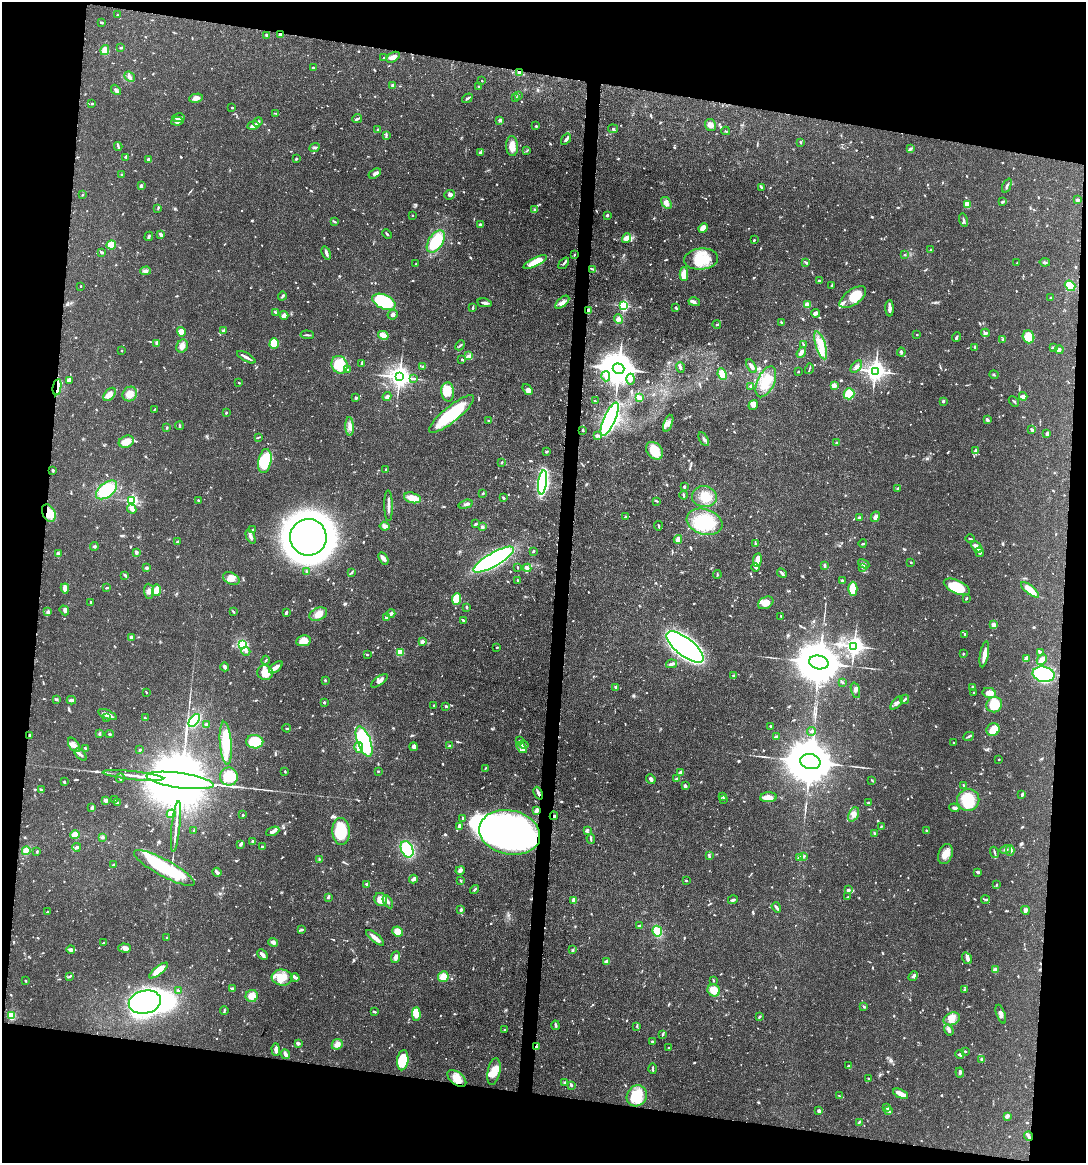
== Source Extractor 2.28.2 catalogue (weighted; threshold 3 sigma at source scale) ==
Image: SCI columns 118-4452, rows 4-4645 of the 4682 x 4647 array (HDU 1 of 3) = the unmasked area's bounding box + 8 px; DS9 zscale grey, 4 x 4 block average (1 PNG px = mean of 4 x 4 image px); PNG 1088 x 1165 px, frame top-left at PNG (2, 2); each listed source drawn as its Kron ellipse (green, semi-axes under 4 px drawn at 4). Shown black and unused: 19% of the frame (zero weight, under 3 of 4 exposures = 1% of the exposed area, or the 3 px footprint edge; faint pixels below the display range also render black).
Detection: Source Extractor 2.28.2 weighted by HDU 2 'WHT'. Background 0.0563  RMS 0.0033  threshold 0.0148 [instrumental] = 3 sigma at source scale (4.5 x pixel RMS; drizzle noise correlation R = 1.50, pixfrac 1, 0.05/0.05 arcsec/px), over >= 5 px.
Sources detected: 1119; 3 too faint to see at this stretch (4 x 4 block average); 12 inside a brighter object's white glare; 6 cosmic-ray / hot-pixel residue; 2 long thin detections or spike segments (spike, bleed or trail) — neither listed nor drawn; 24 coinciding with a brighter row at this scale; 57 inside a brighter listed object's ellipse — not listed separately; of the other 1015, all 500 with FLUX_AUTO >= 1.58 (the completeness limit of this list) listed and drawn (515 fainter detections not listed), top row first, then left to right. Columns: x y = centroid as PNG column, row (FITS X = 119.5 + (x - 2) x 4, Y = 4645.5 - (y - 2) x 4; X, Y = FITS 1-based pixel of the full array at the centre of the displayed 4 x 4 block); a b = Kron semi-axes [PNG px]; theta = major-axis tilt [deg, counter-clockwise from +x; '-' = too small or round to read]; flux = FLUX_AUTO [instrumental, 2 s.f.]
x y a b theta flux
117 15 2 2 - 1.9
101 22 2 2 - 3.1
266 35 3 2 - 3.6
280 35 3 2 - 12
121 48 3 2 - 2.3
105 50 5 3 - 5.7
393 57 7 4 31 12
384 58 2 2 - 1.7
313 67 2 2 - 2.6
520 73 4 3 - 4.5
129 77 6 3 -41 4.9
482 81 2 2 - 1.7
393 86 3 2 - 6.6
478 86 2 2 - 1.7
116 90 6 2 -50 4.2
518 95 2 2 - 1.7
196 98 7 3 12 12
467 98 6 2 37 3.6
516 98 3 2 - 3
92 104 2 2 - 2.1
232 107 2 2 - 1.6
276 113 4 2 - 1.7
178 118 6 2 9 6.2
357 118 5 2 - 2.9
500 120 4 3 - 4.3
177 121 6 3 8 5.9
258 122 5 3 - 5.6
253 125 6 3 11 10
711 125 6 5 - 12
536 126 2 2 - 2.5
613 129 5 3 - 2.6
377 130 3 2 - 1.7
726 131 4 2 - 1.9
386 136 3 2 - 2.3
566 139 6 3 54 4.3
800 142 3 2 - 2.3
118 146 4 2 - 3.1
512 146 10 6 -86 20
314 148 5 2 - 3.3
910 149 4 2 - 2.3
527 151 3 2 - 2
480 152 3 2 - 2.5
126 157 3 2 - 1.8
296 159 2 2 - 2.9
149 160 4 3 - 6.5
375 174 7 3 32 6.8
122 175 3 2 - 2.6
1007 185 7 3 66 3.9
141 186 3 2 - 5
761 187 4 2 - 2.8
82 195 2 2 - 1.8
449 195 5 4 - 6.7
1078 200 4 2 - 3.4
1002 202 3 2 - 4
666 203 6 4 -57 8.5
967 205 3 2 - 29
158 209 3 2 - 1.8
535 210 3 3 - 2.7
412 215 2 2 - 3.2
607 215 2 2 - 3.6
964 220 7 2 -76 3.6
335 222 3 2 - 2.4
480 225 3 2 - 6.3
703 228 5 4 - 16
161 234 4 2 - 6
387 234 5 2 - 2.7
149 236 5 2 - 2.9
627 238 5 3 - 19
754 240 3 2 - 1.8
436 242 12 7 58 92
111 245 4 4 - 30
930 250 3 2 - 1.7
102 252 3 2 - 2.6
326 253 7 3 -70 5.4
574 255 2 2 - 1.7
905 255 3 2 - 1.7
701 259 17 10 6 56
535 262 13 4 25 37
805 262 4 2 - 2.1
1045 262 5 2 - 3.4
564 263 6 2 49 4
1017 263 2 2 - 1.8
416 264 2 2 - 1.7
592 269 3 2 - 2
146 271 5 4 - 5
684 274 7 4 89 36
819 280 2 2 - 3.2
832 285 3 2 - 2
81 286 2 2 - 1.8
1070 286 5 4 - 67
282 296 4 2 - 3.1
853 297 15 7 35 49
1051 298 3 2 - 4.6
384 302 12 7 -25 140
562 302 8 4 41 11
694 302 6 3 -15 5.8
484 303 7 2 -10 6.4
807 305 3 3 - 17
624 306 2 2 - 310
676 307 3 2 - 3.3
473 308 4 2 - 2.2
890 308 8 2 -89 11
589 310 2 2 - 18
275 312 4 2 - 2.3
815 313 4 2 - 6.7
284 315 4 3 - 8.5
393 315 5 4 - 5.5
618 319 5 3 - 6.5
781 323 3 2 - 2.3
717 324 4 2 - 1.9
224 331 2 2 - 18
181 332 5 4 - 22
985 333 4 3 - 4
307 335 6 2 -5 3.1
383 335 5 3 - 20
917 335 2 2 - 2.3
957 337 5 2 - 2.8
1029 337 6 5 - 39
1003 340 3 2 - 3.6
157 343 3 2 - 9.2
274 344 5 4 - 48
803 344 4 2 - 1.7
460 345 5 2 - 2.3
821 345 15 5 -73 26
182 346 7 5 63 9.8
975 347 4 2 - 1.8
1053 347 3 2 - 1.6
1059 350 4 3 - 4.4
122 351 2 2 - 1.8
901 352 4 2 - 2.4
801 353 6 3 57 7
469 355 3 2 - 2.5
246 357 10 2 -29 7.1
462 359 4 2 - 1.7
362 363 3 2 - 2.8
340 365 9 8 - 58
751 366 7 3 -58 6.9
423 367 2 2 - 4.5
680 367 5 2 - 4.2
856 367 7 4 50 8
347 369 3 2 - 3.6
619 369 6 5 - 5400
809 369 5 2 - 2.3
875 371 3 3 - 1400
798 372 2 2 - 1.7
722 374 6 4 -64 20
994 375 4 2 - 2.2
606 376 5 3 - 6
399 377 4 3 - 1900
414 378 3 2 - 2.3
631 379 5 4 - 6.6
69 380 3 3 - 13
766 382 16 8 66 40
239 383 2 2 - 2.9
834 385 2 2 - 37
751 386 2 2 - 9.8
57 387 8 2 80 7.8
527 390 6 3 -54 5.5
448 392 9 6 -86 24
110 394 8 5 49 12
130 394 8 7 - 17
849 394 5 5 - 41
1023 396 4 2 - 11
387 397 4 3 - 6.1
356 398 4 2 - 3.3
639 398 3 2 - 13
595 401 2 2 - 1.9
943 401 2 2 - 3.6
1014 401 6 2 -44 2.2
753 405 5 3 - 5.7
155 409 4 2 - 2.1
226 413 2 2 - 2
451 414 28 8 39 130
610 419 18 5 66 740
489 420 3 2 - 2
987 420 3 2 - 7
668 423 9 4 69 11
179 426 4 2 - 2.6
350 427 9 4 -87 11
167 428 2 2 - 1.6
583 430 3 2 - 2.1
1032 430 3 2 - 4.6
1047 434 4 2 - 4.4
597 436 3 2 - 6.2
258 437 4 2 - 2.3
704 439 7 2 -60 5.7
126 442 8 5 20 22
836 443 2 2 - 3.4
547 451 4 2 - 2.2
654 451 10 7 -47 45
976 451 4 3 - 6.2
265 461 12 6 79 89
502 462 3 2 - 2
386 469 2 2 - 2.4
53 470 3 2 - 3.1
542 482 12 4 82 350
684 487 3 2 - 2.7
898 488 3 2 - 2.9
107 490 12 7 38 76
482 493 2 2 - 2.4
683 495 4 2 - 3.2
704 497 12 10 -7 31
412 498 8 5 -17 25
504 498 2 2 - 4.7
198 500 2 2 - 1.6
132 501 2 2 - 300
657 501 3 2 - 2.4
466 504 7 3 16 4.8
389 506 15 2 -89 11
132 509 5 4 - 6.9
49 513 9 6 -66 35
625 517 3 2 - 2.4
875 517 5 4 - 6.9
859 518 4 3 - 2.6
705 522 18 12 -18 88
475 524 3 2 - 2
385 526 5 4 - 7.2
658 526 4 2 - 1.9
482 527 4 3 - 3.6
253 530 3 2 - 1.8
251 536 7 3 -65 6.7
308 537 18 18 - 2000
678 539 4 3 - 13
970 539 4 2 - 2.7
177 542 3 2 - 2.7
755 543 3 2 - 1.8
863 544 4 2 - 2.5
94 547 4 3 - 3
977 547 7 3 -45 17
533 551 2 2 - 2.2
136 552 3 2 - 6.8
980 552 5 3 - 5.4
58 554 2 2 - 11
383 558 7 3 -60 11
493 560 23 6 30 380
757 560 7 3 82 22
911 562 2 2 - 1.8
864 564 6 3 -30 4.7
825 565 3 2 - 4.1
518 567 2 2 - 1.6
756 567 4 3 - 4.2
146 568 3 3 - 2.7
527 568 4 3 - 5.9
863 568 3 2 - 1.9
307 572 2 2 - 3.7
351 573 3 2 - 1.8
782 573 5 2 - 5.6
125 575 4 3 - 3.1
717 575 4 2 - 2.1
231 579 9 5 -26 17
518 581 3 2 - 2.4
842 581 2 2 - 4
957 587 14 6 -24 76
65 588 5 3 - 13
107 588 3 2 - 2.6
853 589 7 5 -90 39
156 590 6 4 84 24
1030 590 11 3 -40 40
149 591 7 5 -85 10
966 598 3 2 - 2.7
456 599 6 4 85 35
90 602 2 2 - 1.9
766 603 8 5 30 21
467 607 2 2 - 3.4
64 610 5 3 - 4.4
48 612 2 2 - 11
234 612 3 2 - 2.1
286 613 3 2 - 6.1
391 613 4 2 - 5.4
318 614 9 6 24 15
781 617 3 2 - 1.8
386 618 3 2 - 6.9
463 620 4 2 - 3.7
994 625 2 2 - 27
965 634 4 2 - 2.5
131 637 2 2 - 17
303 641 7 5 9 26
422 641 2 2 - 20
243 645 4 4 - 69
854 646 4 3 - 920
497 647 2 2 - 1.9
685 647 22 9 -38 1100
246 651 4 2 - 3.7
400 652 3 2 - 38
1040 652 4 2 - 3.2
963 653 3 2 - 1.8
984 654 13 3 80 16
367 655 2 2 - 1.8
1026 658 3 2 - 15
266 660 4 2 - 1.9
1042 660 6 4 44 10
819 662 10 7 -11 11000
671 664 6 3 12 4.5
225 667 4 3 - 5.5
276 667 8 3 39 13
265 673 8 7 - 31
1044 674 11 7 -12 180
734 676 3 2 - 3.6
325 680 2 2 - 2.3
379 681 10 3 35 7.7
842 682 3 2 - 1.9
973 687 2 2 - 4.3
616 688 3 2 - 3.1
855 690 8 3 -73 5.5
146 692 3 2 - 1.7
974 693 3 2 - 2
989 693 7 5 -13 21
56 699 3 2 - 1.7
905 699 5 2 - 3
71 700 4 3 - 4.6
324 702 2 2 - 4.9
897 703 8 2 47 6.7
994 704 8 7 - 50
434 706 2 2 - 2.1
446 706 3 2 - 3.2
108 715 10 3 -22 15
106 718 4 2 - 1.7
145 718 3 2 - 1.7
194 720 7 4 52 82
206 724 2 2 - 6.1
771 726 3 2 - 2.1
287 728 4 2 - 1.9
993 730 7 6 - 24
811 731 4 2 - 2.4
100 733 3 2 - 1.8
110 734 4 2 - 2.7
30 735 3 2 - 2.9
968 736 5 2 - 3.2
776 737 4 3 - 6.8
519 741 3 2 - 3
255 742 8 6 -2 110
364 742 16 6 -69 250
953 742 2 2 - 1.8
226 743 21 6 -85 83
74 745 8 4 -57 11
524 745 5 2 - 4.5
449 746 3 2 - 3.6
414 747 4 3 - 5.7
522 747 6 3 -52 6.8
85 748 2 2 - 2.8
359 748 5 3 - 6.2
140 750 3 2 - 3.1
81 755 7 2 -43 4.7
999 759 2 2 - 1.8
810 762 10 7 -12 12000
485 768 3 2 - 1.9
285 771 2 2 - 2.1
378 771 2 2 - 2
681 772 4 2 - 9.8
133 775 30 2 -6 21
229 777 9 9 - 49
120 778 5 2 - 3.5
651 779 5 3 - 4.3
677 779 4 2 - 5.1
180 780 34 7 -8 49000
872 780 4 2 - 1.6
64 782 4 2 - 2.3
964 785 2 2 - 2.5
685 786 3 2 - 4.8
41 789 3 2 - 2.2
538 793 6 2 -66 6.5
1022 794 4 3 - 2.9
723 796 3 2 - 2.8
768 797 8 5 3 19
106 800 2 2 - 16
114 800 3 2 - 1.8
723 800 3 2 - 2.2
968 800 11 11 - 74
118 803 2 2 - 5
868 803 3 2 - 3.3
92 807 3 2 - 2.7
954 808 5 3 - 5.1
537 810 3 2 - 11
171 814 5 4 - 11
854 814 7 5 64 11
243 815 2 2 - 3.3
554 816 4 2 - 3.3
462 818 3 2 - 2.3
176 826 25 2 84 15
459 826 3 2 - 6
881 827 3 2 - 2.4
587 830 4 2 - 2.8
927 830 3 2 - 1.6
194 831 3 2 - 2.4
273 831 7 3 21 6.3
341 831 13 8 -88 92
510 832 31 22 -12 750
874 833 3 2 - 2
75 835 4 4 - 20
102 837 3 3 - 2.8
591 839 5 2 - 2.7
252 841 3 2 - 3.1
240 845 3 3 - 2.5
77 847 4 2 - 5.6
262 847 3 2 - 3.5
407 849 8 6 -65 110
1005 850 5 3 - 4
1010 850 5 2 - 2.7
26 851 4 3 - 22
37 851 3 2 - 2.4
995 852 5 2 - 3.1
945 854 10 7 70 20
709 856 4 2 - 3.5
804 856 3 2 - 1.9
800 858 2 2 - 21
319 859 3 2 - 1.8
113 865 3 2 - 3
164 868 34 8 -28 160
460 870 5 3 - 8.6
217 872 5 2 - 8.1
978 872 3 2 - 4.2
413 879 4 3 - 6.5
461 880 3 2 - 1.7
686 880 2 2 - 2.2
367 884 4 2 - 3.1
996 885 2 2 - 2.2
475 890 5 2 - 2.7
848 890 3 3 - 5.5
328 897 4 2 - 3
848 897 3 2 - 1.9
380 899 6 6 - 20
574 900 4 2 - 14
733 900 5 2 - 4.5
985 900 4 2 - 2.8
388 902 7 3 -60 6
776 907 5 2 - 6.9
461 910 3 2 - 4.6
1025 910 4 4 - 5.2
47 912 3 2 - 2.4
639 925 3 2 - 1.6
302 930 3 2 - 2.2
397 931 5 5 - 21
657 931 5 4 - 31
167 937 2 2 - 2
375 938 11 2 -40 18
273 942 5 3 - 8
103 943 3 2 - 2
125 948 6 4 -2 9.8
71 949 4 3 - 7.4
573 950 3 2 - 2.4
262 955 6 2 -43 9
395 957 6 4 68 8.4
967 958 6 4 -57 7
607 962 4 3 - 12
159 970 11 4 38 38
995 970 4 3 - 11
70 976 4 2 - 2.4
913 976 5 3 - 4.3
443 977 5 5 - 22
282 978 10 8 -6 29
295 978 4 2 - 5.4
25 981 3 2 - 2
713 981 3 2 - 2.4
232 988 4 2 - 4.1
714 990 6 6 - 33
964 990 2 2 - 2
178 991 3 2 - 2.6
252 996 6 6 - 20
145 1002 16 11 12 500
864 1007 4 2 - 1.9
224 1010 4 2 - 2.1
374 1012 3 2 - 3.3
416 1014 6 4 -88 26
1001 1014 10 3 -70 8
11 1016 2 2 - 71
759 1017 3 2 - 1.8
952 1019 8 6 24 18
556 1025 5 2 - 4.9
637 1026 3 2 - 2.2
504 1030 3 2 - 2
949 1030 6 3 -57 7
663 1034 3 2 - 2.2
652 1042 2 2 - 5.6
298 1043 4 3 - 3.2
337 1044 6 5 - 11
537 1047 4 3 - 6.8
669 1048 2 2 - 1.6
276 1050 6 2 -89 9.5
965 1051 3 2 - 1.8
285 1054 5 3 - 7.1
960 1054 4 3 - 3.6
981 1059 3 2 - 1.8
403 1060 10 5 83 71
848 1066 3 2 - 1.9
653 1069 5 2 - 4
494 1071 13 6 78 27
960 1072 5 2 - 4.1
457 1078 11 6 -39 27
869 1078 3 2 - 1.8
565 1082 4 3 - 2.7
571 1085 2 2 - 3.9
901 1094 8 3 -26 24
637 1096 11 9 55 61
840 1096 3 2 - 1.7
887 1107 3 2 - 2
888 1110 3 2 - 1.6
819 1111 3 2 - 5.8
1007 1116 4 3 - 5.9
859 1122 4 2 - 2.1
1029 1136 4 2 - 3.8
Overlapping masked pixels (flux is a lower limit): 10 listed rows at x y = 280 35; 589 310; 57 387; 49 513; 538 793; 537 810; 554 816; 510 832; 537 1047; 457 1078
Diffuse or blended objects may show on this block-average render without a row.